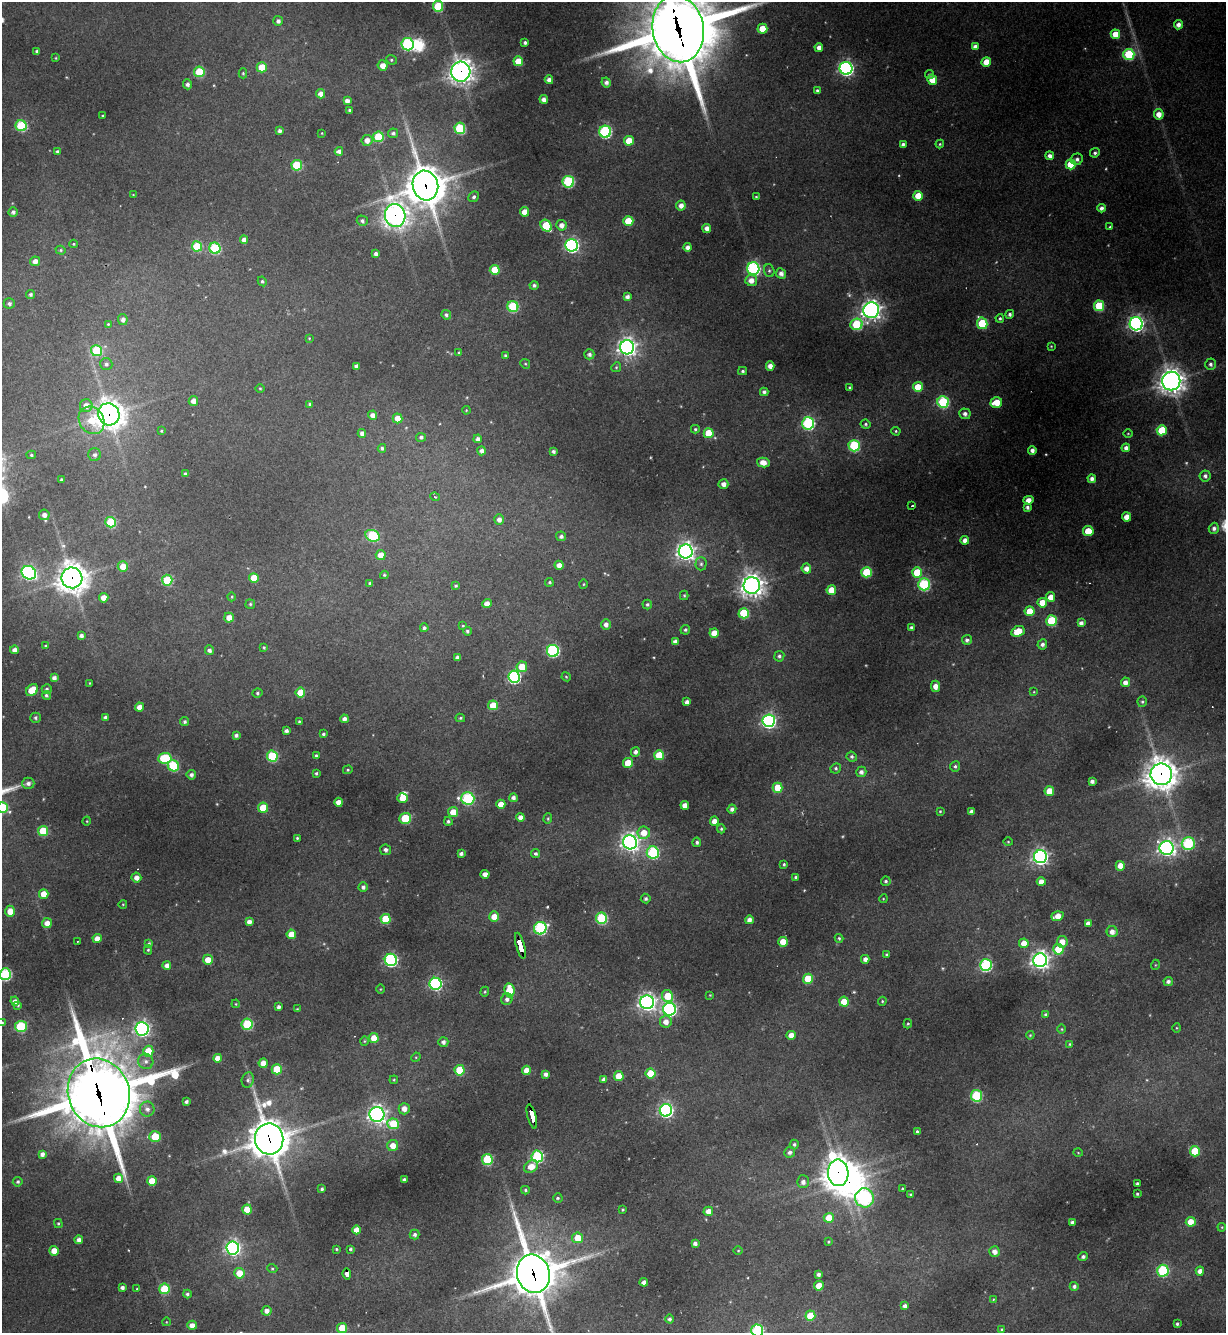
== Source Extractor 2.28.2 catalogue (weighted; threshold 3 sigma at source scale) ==
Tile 6 of 4 x 4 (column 2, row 2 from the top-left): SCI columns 1368-2591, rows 2663-3993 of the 5307 x 5324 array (HDU 1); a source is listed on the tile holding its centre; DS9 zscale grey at full resolution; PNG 1228 x 1335 px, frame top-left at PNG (2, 2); each listed source drawn as its Kron ellipse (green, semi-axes under 4 px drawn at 4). Shown black and unused: <1% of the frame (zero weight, under 3 of 4 exposures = <1% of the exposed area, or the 3 px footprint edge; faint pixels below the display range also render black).
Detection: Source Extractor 2.28.2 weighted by HDU 2 'WHT'; one run over the whole footprint, this tile lists its part. Background 0.268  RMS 0.0096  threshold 0.0431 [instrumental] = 3 sigma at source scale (4.5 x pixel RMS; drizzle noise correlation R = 1.50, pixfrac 1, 0.05/0.05 arcsec/px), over >= 5 px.
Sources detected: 480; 2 too faint to see at this stretch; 2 inside a brighter object's white glare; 6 cosmic-ray / hot-pixel residue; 1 long thin detection or spike segment (spike, bleed or trail) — neither listed nor drawn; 1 inside a brighter listed object's ellipse — not listed separately; the other 468 listed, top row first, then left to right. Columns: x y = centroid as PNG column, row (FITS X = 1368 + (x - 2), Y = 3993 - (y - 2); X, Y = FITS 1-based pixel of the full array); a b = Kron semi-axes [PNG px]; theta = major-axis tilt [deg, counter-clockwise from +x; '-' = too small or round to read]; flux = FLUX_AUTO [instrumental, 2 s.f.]
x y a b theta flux
438 6 5 5 - 47
278 21 5 5 - 3.2
1178 25 4 4 - 5.2
678 29 33 25 -80 10000
762 29 5 5 - 18
1115 34 5 4 - 17
525 43 3 3 - 2.4
407 44 6 6 - 130
975 46 4 4 - 4
819 47 4 4 - 5.5
37 51 4 3 - 2.5
1129 54 5 5 - 76
56 58 4 3 - 0.87
391 60 5 4 - 1.6
518 61 5 5 - 22
986 62 5 5 - 18
383 66 5 5 - 8.7
262 67 5 5 - 22
846 68 6 6 - 280
199 72 5 5 - 42
461 72 10 9 - 700
243 73 5 4 - 1.3
929 75 4 4 - 1.7
549 80 4 4 - 4.7
932 80 5 5 - 17
606 82 5 4 - 4.1
187 84 5 4 - 2.6
817 90 4 4 - 1.9
320 94 4 4 - 6.7
544 99 4 4 - 4.9
347 101 4 4 - 4.8
350 110 3 3 - 1.7
1159 114 5 5 - 9
103 116 3 2 - 1.2
21 126 5 5 - 69
460 128 6 5 - 64
279 131 4 3 - 3.2
605 132 6 6 - 140
322 133 3 3 - 0.73
393 133 5 5 - 2.5
378 137 5 5 - 50
367 140 5 5 - 6.5
629 141 5 5 - 16
903 144 4 3 - 2.6
940 144 4 4 - 1.3
58 151 4 4 - 2.6
339 151 4 4 - 3.9
1095 153 5 4 - 2.4
1050 156 4 4 - 4.9
1077 159 6 5 - 3.1
1071 164 5 5 - 27
297 165 5 5 - 46
568 182 6 5 - 100
425 186 15 12 -73 2400
133 195 3 2 - 0.76
918 196 5 4 - 20
474 197 6 5 - 2.2
756 197 3 3 - 1.1
681 205 5 5 - 6.1
1101 208 4 4 - 4
13 212 4 4 - 3.1
525 212 4 4 - 11
395 216 11 10 - 690
362 221 6 5 - 2.7
628 221 5 5 - 27
561 225 5 5 - 5.9
546 226 6 5 - 45
1110 227 3 3 - 1.4
707 228 4 4 - 5.8
244 240 4 4 - 5.9
73 244 4 4 - 1.1
572 245 6 6 - 210
197 246 5 5 - 34
688 247 4 4 - 5.2
215 248 6 5 - 76
61 250 5 4 - 1.4
376 254 4 4 - 4
35 261 5 5 - 6
753 269 6 6 - 170
495 270 5 5 - 25
769 271 6 5 - 1.8
781 273 5 5 - 5.2
751 280 6 5 - 7.9
262 281 5 4 - 1.6
534 285 4 4 - 2.7
31 294 4 4 - 2.5
627 297 4 4 - 3.8
9 303 5 5 - 2.8
513 306 5 5 - 75
1099 306 5 5 - 56
871 310 8 8 - 500
1010 314 4 4 - 3.1
446 315 5 4 - 2.4
1000 318 4 4 - 1.9
123 319 5 5 - 4.4
982 323 6 5 - 54
108 324 4 4 - 1.2
857 324 6 5 - 66
1136 324 6 6 - 320
309 338 4 4 - 0.95
1051 346 4 3 - 0.77
627 347 7 7 - 470
96 351 5 5 - 62
459 353 4 3 - 1.2
589 354 5 5 - 3.3
505 356 4 4 - 1.7
106 364 6 6 - 2.7
525 364 5 4 - 1.3
1211 364 6 5 - 3
356 366 4 4 - 3.6
770 366 4 4 - 6.4
616 367 5 4 - 1.3
743 371 4 3 - 1.7
1171 381 9 9 - 980
850 387 3 3 - 1.4
918 387 5 5 - 24
260 388 5 3 - 0.96
764 392 4 4 - 3
193 401 5 4 - 6.2
943 402 6 5 - 99
996 402 6 5 - 19
310 404 4 3 - 1.4
86 406 6 6 - 10
466 410 4 3 - 0.82
109 414 11 10 - 1000
965 414 6 5 - 3.9
373 415 4 4 - 5.7
398 418 5 5 - 12
91 420 14 12 -56 24
808 423 6 6 - 130
866 424 5 4 - 1.6
695 429 4 4 - 1.5
1162 430 5 5 - 37
161 431 3 3 - 1.1
896 431 5 4 - 1.2
362 433 4 4 - 4.1
709 433 5 5 - 27
1128 433 5 3 - 0.94
421 437 5 4 - 2.5
478 439 4 4 - 3.3
854 446 6 5 - 83
382 448 4 4 - 2.1
1126 448 4 4 - 4.5
1032 450 4 4 - 4.3
481 451 4 4 - 4.1
553 451 3 3 - 2.5
31 455 5 4 - 1.4
95 455 6 6 - 3.2
763 462 6 5 - 10
185 474 4 3 - 1.6
1205 476 5 5 - 3.4
1092 479 4 4 - 4.3
62 480 3 3 - 2
723 484 5 5 - 5.4
435 497 5 4 - 1.6
1028 500 5 4 - 7.3
912 506 3 2 - 1.5
1027 507 4 3 - 2.8
44 515 5 5 - 5.2
1127 517 4 4 - 9.6
499 519 5 5 - 4.7
111 522 5 5 - 56
1214 528 5 5 - 4
1088 531 5 5 - 23
373 536 7 5 -23 81
561 536 5 4 - 2.7
965 540 4 4 - 7.1
686 551 7 7 - 500
381 555 5 5 - 11
701 564 6 5 - 2.5
559 565 4 4 - 6.7
123 566 5 5 - 13
806 569 5 5 - 6.1
866 572 5 5 - 51
917 572 5 5 - 31
29 573 7 6 - 230
384 575 4 3 - 1.4
72 578 10 10 - 1200
254 578 5 5 - 15
167 580 5 5 - 52
549 582 4 4 - 1.7
370 583 3 3 - 1.8
583 584 5 3 - 0.97
924 584 6 6 - 110
752 585 8 8 - 750
456 586 4 4 - 1.8
831 590 5 5 - 19
684 595 5 4 - 1.4
232 597 4 3 - 0.92
1051 597 5 4 - 10
104 598 5 4 - 11
1042 603 5 5 - 16
250 604 5 5 - 1.5
487 604 5 4 - 7.7
647 605 5 4 - 2
1029 611 5 5 - 18
744 613 5 5 - 50
229 618 5 5 - 8.8
1051 621 5 5 - 60
1081 623 4 4 - 4.4
606 624 5 5 - 4.7
463 626 4 4 - 1
912 627 4 4 - 2.7
424 628 4 4 - 2.5
685 630 5 4 - 2
467 631 4 4 - 2.1
1018 631 7 5 25 20
714 633 5 4 - 13
81 636 4 4 - 3.8
967 640 5 5 - 3.1
675 641 4 4 - 4.3
1042 644 5 5 - 3.5
45 646 4 3 - 1.1
264 647 4 3 - 1
15 650 4 4 - 5.3
209 650 5 4 - 2.9
553 651 6 6 - 150
779 656 5 5 - 2.6
457 657 4 4 - 3.9
522 667 5 5 - 21
514 677 6 6 - 150
566 677 5 4 - 1
54 678 4 4 - 4.3
1125 682 5 4 - 5.8
89 683 3 2 - 0.69
935 686 6 4 -88 7.7
47 689 5 5 - 2.1
32 690 7 5 43 22
300 692 5 5 - 22
1034 692 4 2 - 0.66
257 693 5 4 - 1.6
46 695 4 4 - 1.7
687 702 4 4 - 4.6
1142 702 5 4 - 1.6
493 705 5 4 - 24
139 707 4 4 - 7.7
105 717 4 4 - 2.2
35 718 5 5 - 2.2
460 718 5 4 - 1.4
344 719 4 4 - 4.7
299 721 4 3 - 1.3
769 721 6 6 - 250
185 722 4 4 - 2.4
286 731 4 4 - 3.6
323 734 4 3 - 2
236 735 4 3 - 2.8
635 752 5 4 - 3.4
659 755 5 5 - 30
272 756 5 5 - 68
316 756 4 4 - 2
852 757 5 5 - 2.3
165 758 7 5 5 67
628 763 5 5 - 23
173 766 6 5 - 60
955 766 5 5 - 2
836 768 5 5 - 2
348 770 5 4 - 1.2
861 772 5 5 - 4
316 773 3 3 - 1.8
1161 774 11 10 - 1400
191 775 5 5 - 3.3
1092 781 4 4 - 3.4
28 783 6 6 - 3.3
778 788 5 5 - 27
1049 791 5 5 - 20
402 798 5 5 - 16
468 798 6 6 - 110
513 798 4 4 - 3.6
339 802 4 4 - 8.4
501 804 4 4 - 12
685 805 4 4 - 8
2 807 5 5 - 46
263 808 5 5 - 26
732 809 4 4 - 3.8
940 811 3 3 - 0.94
453 812 5 5 - 14
971 812 4 4 - 4
521 817 4 4 - 5.7
405 818 6 5 - 44
548 819 5 4 - 1.4
87 821 4 3 - 0.74
448 821 4 4 - 2
714 821 4 4 - 7.8
721 829 4 4 - 1.4
43 831 5 5 - 39
644 833 6 6 - 15
297 838 3 3 - 1.1
630 842 7 7 - 500
697 842 4 4 - 2.5
1008 842 4 4 - 0.99
1188 844 6 6 - 110
1167 848 7 7 - 400
385 850 5 5 - 3
653 853 6 6 - 100
461 854 4 3 - 3
536 854 4 4 - 2.2
1040 857 6 6 - 360
784 864 3 3 - 1.5
1120 866 5 4 - 12
485 874 4 4 - 6.7
136 877 5 5 - 6.4
796 877 3 3 - 2.3
886 881 5 4 - 1.9
1041 882 4 4 - 6.6
363 887 5 4 - 3.2
44 894 5 5 - 15
646 899 5 5 - 2.3
883 899 4 3 - 0.85
123 904 4 3 - 0.77
10 911 5 5 - 13
1057 916 6 4 18 11
494 917 5 5 - 10
601 918 5 5 - 83
385 919 5 5 - 37
749 920 4 4 - 5.3
249 922 4 4 - 5.2
47 923 5 5 - 7.2
1088 923 4 4 - 4.3
540 928 6 6 - 140
1112 932 5 5 - 6.1
291 934 5 4 - 13
839 938 4 3 - 1.6
97 939 4 4 - 9.3
77 941 2 2 - 0.68
783 942 5 4 - 15
1062 942 5 5 - 11
149 943 4 4 - 1.3
1024 943 5 5 - 14
520 946 13 4 -76 140
1058 949 5 5 - 32
148 950 4 4 - 1.3
887 955 4 4 - 1.5
865 959 4 4 - 4.9
208 960 5 5 - 12
391 960 6 6 - 180
1040 960 7 7 - 530
167 965 4 4 - 5.6
986 965 6 6 - 140
1155 965 5 3 - 0.83
5 974 6 5 - 110
808 979 5 5 - 32
1168 981 4 4 - 3
435 984 6 6 - 150
380 989 5 3 - 0.84
509 990 7 5 -82 28
485 992 5 4 - 1.3
710 995 3 3 - 0.82
667 996 6 5 - 24
507 999 6 5 - 3.8
15 1001 5 4 - 4.8
882 1001 4 4 - 1.1
647 1002 7 7 - 440
844 1002 5 5 - 19
236 1004 4 3 - 0.83
18 1005 4 3 - 1.4
278 1007 4 3 - 3
297 1009 4 3 - 0.89
669 1009 6 6 - 250
1045 1014 4 4 - 1.6
666 1022 6 6 - 6.9
2 1023 4 4 - 1.4
247 1024 5 5 - 76
908 1024 5 4 - 1.2
21 1026 6 5 - 68
1177 1028 5 3 - 0.88
142 1029 6 6 - 320
1062 1029 5 3 - 0.91
791 1035 4 4 - 8.6
1030 1035 4 3 - 1
374 1038 5 4 - 14
364 1041 4 4 - 1.1
443 1042 5 5 - 3.8
1070 1044 4 4 - 1.1
148 1051 5 5 - 23
416 1057 5 4 - 0.99
218 1058 4 4 - 10
146 1061 8 7 - 4.4
263 1063 5 4 - 11
277 1069 5 5 - 33
460 1070 5 5 - 39
526 1070 4 4 - 11
650 1073 5 5 - 29
546 1074 4 4 - 3.8
619 1076 5 5 - 22
604 1079 4 4 - 4.5
248 1080 7 6 - 2.7
394 1080 4 4 - 1.1
99 1093 35 30 -70 8200
976 1096 6 5 - 87
186 1102 4 3 - 2.6
147 1109 7 7 - 4.7
404 1109 5 5 - 7.4
666 1110 6 6 - 240
377 1114 7 7 - 450
532 1116 12 3 -75 160
393 1124 6 5 - 36
917 1131 3 3 - 1.5
155 1137 6 5 - 34
269 1139 15 14 - 2400
794 1144 5 4 - 2
393 1146 5 5 - 10
1195 1151 5 5 - 41
790 1152 5 5 - 3.2
1078 1153 5 3 - 0.79
42 1154 4 4 - 4
537 1156 6 6 - 120
487 1159 5 5 - 70
531 1166 7 6 - 12
838 1173 13 10 -88 1300
119 1178 4 4 - 9.2
404 1180 4 3 - 3
152 1181 5 5 - 18
18 1182 5 4 - 1.7
803 1182 6 6 - 4.5
1137 1184 3 3 - 2
322 1189 3 3 - 1.7
902 1189 3 3 - 1.3
525 1190 4 3 - 1.6
1137 1194 3 3 - 1.3
911 1195 4 3 - 1.6
558 1198 4 4 - 1.5
864 1198 9 9 - 170
247 1209 5 5 - 19
623 1210 3 3 - 1.3
708 1211 5 4 - 8.7
829 1218 5 5 - 17
1072 1222 4 4 - 3.2
1191 1222 5 4 - 13
58 1224 4 4 - 1.2
1222 1227 4 3 - 0.85
356 1230 4 4 - 9.6
415 1235 5 5 - 2.5
578 1238 5 5 - 17
79 1240 4 4 - 5
828 1242 4 3 - 1.1
695 1244 4 4 - 3.8
233 1248 6 6 - 270
336 1249 3 3 - 1
351 1249 3 3 - 1.5
54 1251 5 4 - 13
738 1251 5 3 - 0.94
995 1252 5 5 - 6.3
1083 1257 5 4 - 2.6
272 1268 5 3 - 1.1
1163 1271 6 6 - 100
1200 1271 4 4 - 6.4
239 1273 5 5 - 18
347 1274 5 4 - 39
533 1274 19 16 -74 3800
818 1274 4 4 - 3.3
644 1282 4 4 - 5.9
819 1286 5 5 - 18
1074 1286 4 4 - 2.6
122 1288 4 4 - 3.3
137 1289 4 3 - 1.1
164 1289 5 5 - 46
187 1294 4 4 - 2.1
993 1300 4 3 - 0.75
905 1306 4 4 - 3.8
267 1311 5 4 - 4.9
810 1316 5 5 - 30
669 1319 4 4 - 2.3
166 1322 4 3 - 0.65
1177 1324 3 3 - 1.7
192 1325 5 4 - 7
342 1328 5 5 - 33
1001 1329 4 3 - 1
757 1331 6 6 - 120
Overlapping masked pixels (flux is a lower limit): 15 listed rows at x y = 678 29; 461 72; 425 186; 395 216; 109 414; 72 578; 1161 774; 520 946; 99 1093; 532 1116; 269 1139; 838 1173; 864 1198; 347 1274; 533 1274
Isophote crosses this tile's border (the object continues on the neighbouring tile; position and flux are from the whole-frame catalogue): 7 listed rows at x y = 438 6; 678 29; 2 807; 5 974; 2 1023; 533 1274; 757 1331